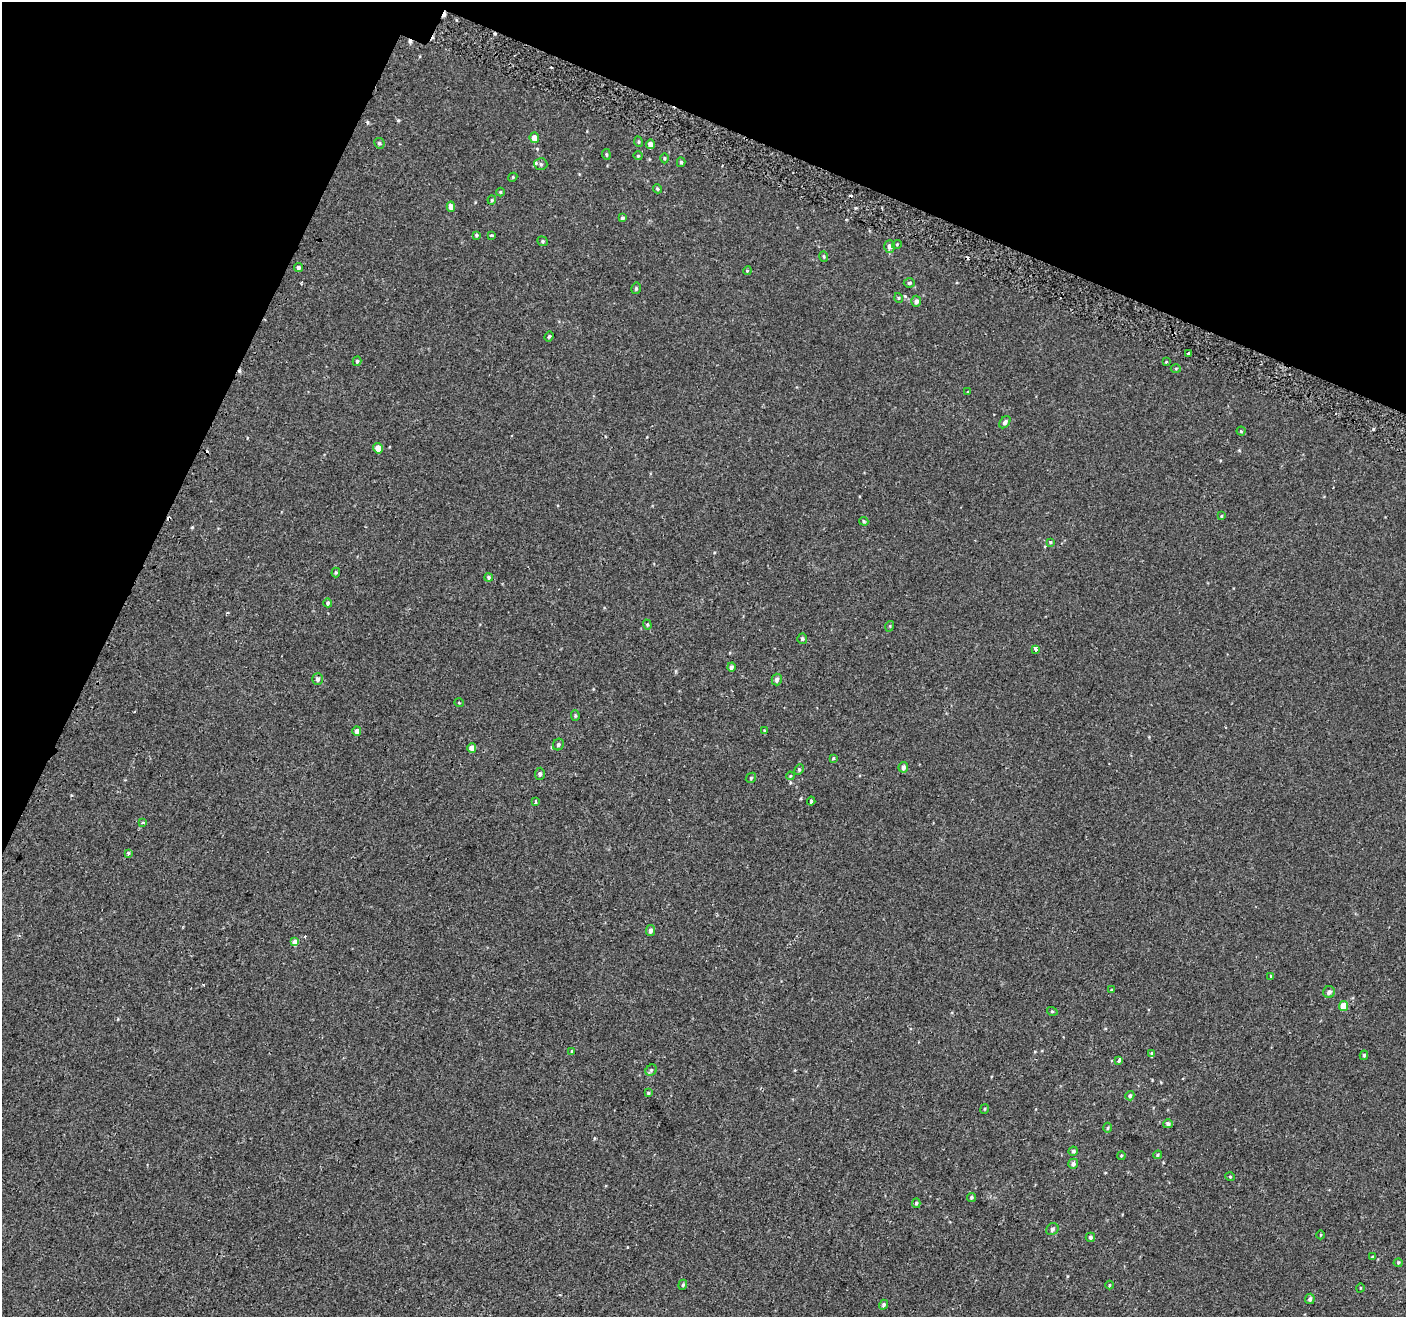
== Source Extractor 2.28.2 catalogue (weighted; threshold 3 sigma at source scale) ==
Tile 2 of 4 x 4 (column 2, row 1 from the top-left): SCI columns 1450-2853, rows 4272-5586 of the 5716 x 5844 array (HDU 1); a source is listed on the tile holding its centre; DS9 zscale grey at full resolution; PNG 1408 x 1319 px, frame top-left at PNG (2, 2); each listed source drawn as its Kron ellipse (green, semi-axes under 4 px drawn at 4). Shown black and unused: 21% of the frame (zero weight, under 2 of 3 exposures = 3% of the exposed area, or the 3 px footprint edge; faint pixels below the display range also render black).
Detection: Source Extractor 2.28.2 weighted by HDU 2 'WHT'; one run over the whole footprint, this tile lists its part. Background -5.26e-05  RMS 0.0031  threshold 0.0138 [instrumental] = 3 sigma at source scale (4.5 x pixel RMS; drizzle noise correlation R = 1.50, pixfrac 1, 0.0396/0.0396 arcsec/px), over >= 5 px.
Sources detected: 109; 10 cosmic-ray / hot-pixel residue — neither listed nor drawn; the other 99 listed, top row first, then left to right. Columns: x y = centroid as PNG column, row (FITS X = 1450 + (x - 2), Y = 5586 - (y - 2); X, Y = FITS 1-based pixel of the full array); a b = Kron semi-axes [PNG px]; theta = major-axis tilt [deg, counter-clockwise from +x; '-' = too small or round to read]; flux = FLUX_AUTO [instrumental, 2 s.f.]
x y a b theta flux
534 138 5 5 - 2.2
639 142 5 3 - 0.3
379 143 5 5 - 0.53
650 144 5 4 - 1.7
606 154 5 3 - 0.31
638 156 4 4 - 0.28
664 158 5 3 - 0.28
681 162 5 4 - 0.46
541 164 6 5 - 0.65
513 177 4 3 - 0.26
657 189 5 4 - 0.41
500 192 4 4 - 0.31
492 200 4 4 - 0.32
451 207 5 4 - 1.8
622 218 4 4 - 0.51
476 235 4 4 - 0.38
491 235 3 3 - 0.56
543 241 5 4 - 0.44
897 244 5 3 - 0.25
890 246 6 5 - 1.3
824 256 5 3 - 0.32
298 268 4 4 - 0.62
747 271 4 3 - 0.24
909 283 5 4 - 0.6
636 288 6 4 76 0.47
899 298 5 3 - 0.25
916 301 5 5 - 0.97
549 336 5 4 - 0.45
1189 354 3 3 - 1.4
357 361 5 4 - 0.46
1166 362 4 3 - 0.22
1176 368 5 3 - 0.31
968 392 3 2 - 0.4
1005 422 7 4 54 0.8
1241 431 4 4 - 0.32
378 448 5 4 - 2.4
1221 516 4 3 - 0.32
864 521 5 4 - 0.38
1050 542 4 3 - 0.33
336 572 5 4 - 0.38
489 577 4 4 - 0.44
328 603 4 4 - 0.43
647 625 5 4 - 0.33
890 626 5 3 - 0.28
802 639 5 5 - 0.52
1036 649 4 3 - 4
731 667 4 4 - 0.71
318 679 6 5 - 0.84
777 680 6 5 - 0.93
459 703 5 3 - 0.21
575 716 5 4 - 0.4
357 731 5 4 - 1.1
764 731 4 3 - 0.24
558 745 6 5 - 0.56
472 748 5 4 - 1.8
833 758 4 3 - 0.31
903 767 5 5 - 1.1
799 770 6 4 64 0.44
540 774 6 5 - 0.62
790 776 4 3 - 0.25
751 778 5 4 - 0.36
535 801 3 3 - 1
811 801 4 4 - 0.34
142 823 3 3 - 0.74
128 853 3 3 - 0.79
651 930 5 4 - 1.1
295 942 4 4 - 2
1271 976 4 3 - 0.23
1112 990 4 3 - 0.29
1329 992 6 5 - 0.87
1344 1006 5 4 - 5.1
1052 1011 5 3 - 0.28
572 1051 3 3 - 0.25
1152 1054 4 3 - 0.81
1364 1055 5 4 - 0.51
1119 1060 4 3 - 1.2
651 1070 6 5 - 0.52
648 1093 4 3 - 0.28
1130 1096 4 4 - 0.54
985 1109 5 4 - 0.33
1168 1124 5 4 - 0.75
1107 1128 5 3 - 0.34
1073 1151 4 4 - 0.48
1158 1155 4 3 - 0.35
1121 1156 4 3 - 0.35
1073 1164 5 5 - 1
1230 1177 4 4 - 0.32
971 1197 4 4 - 0.41
916 1203 5 4 - 0.42
1052 1229 6 5 - 0.63
1321 1235 4 3 - 0.25
1090 1237 5 4 - 0.57
1372 1257 4 3 - 0.21
1398 1263 4 4 - 0.32
683 1285 5 4 - 0.4
1109 1285 4 3 - 0.22
1360 1288 5 3 - 0.22
1310 1299 5 4 - 0.82
883 1305 5 4 - 0.46